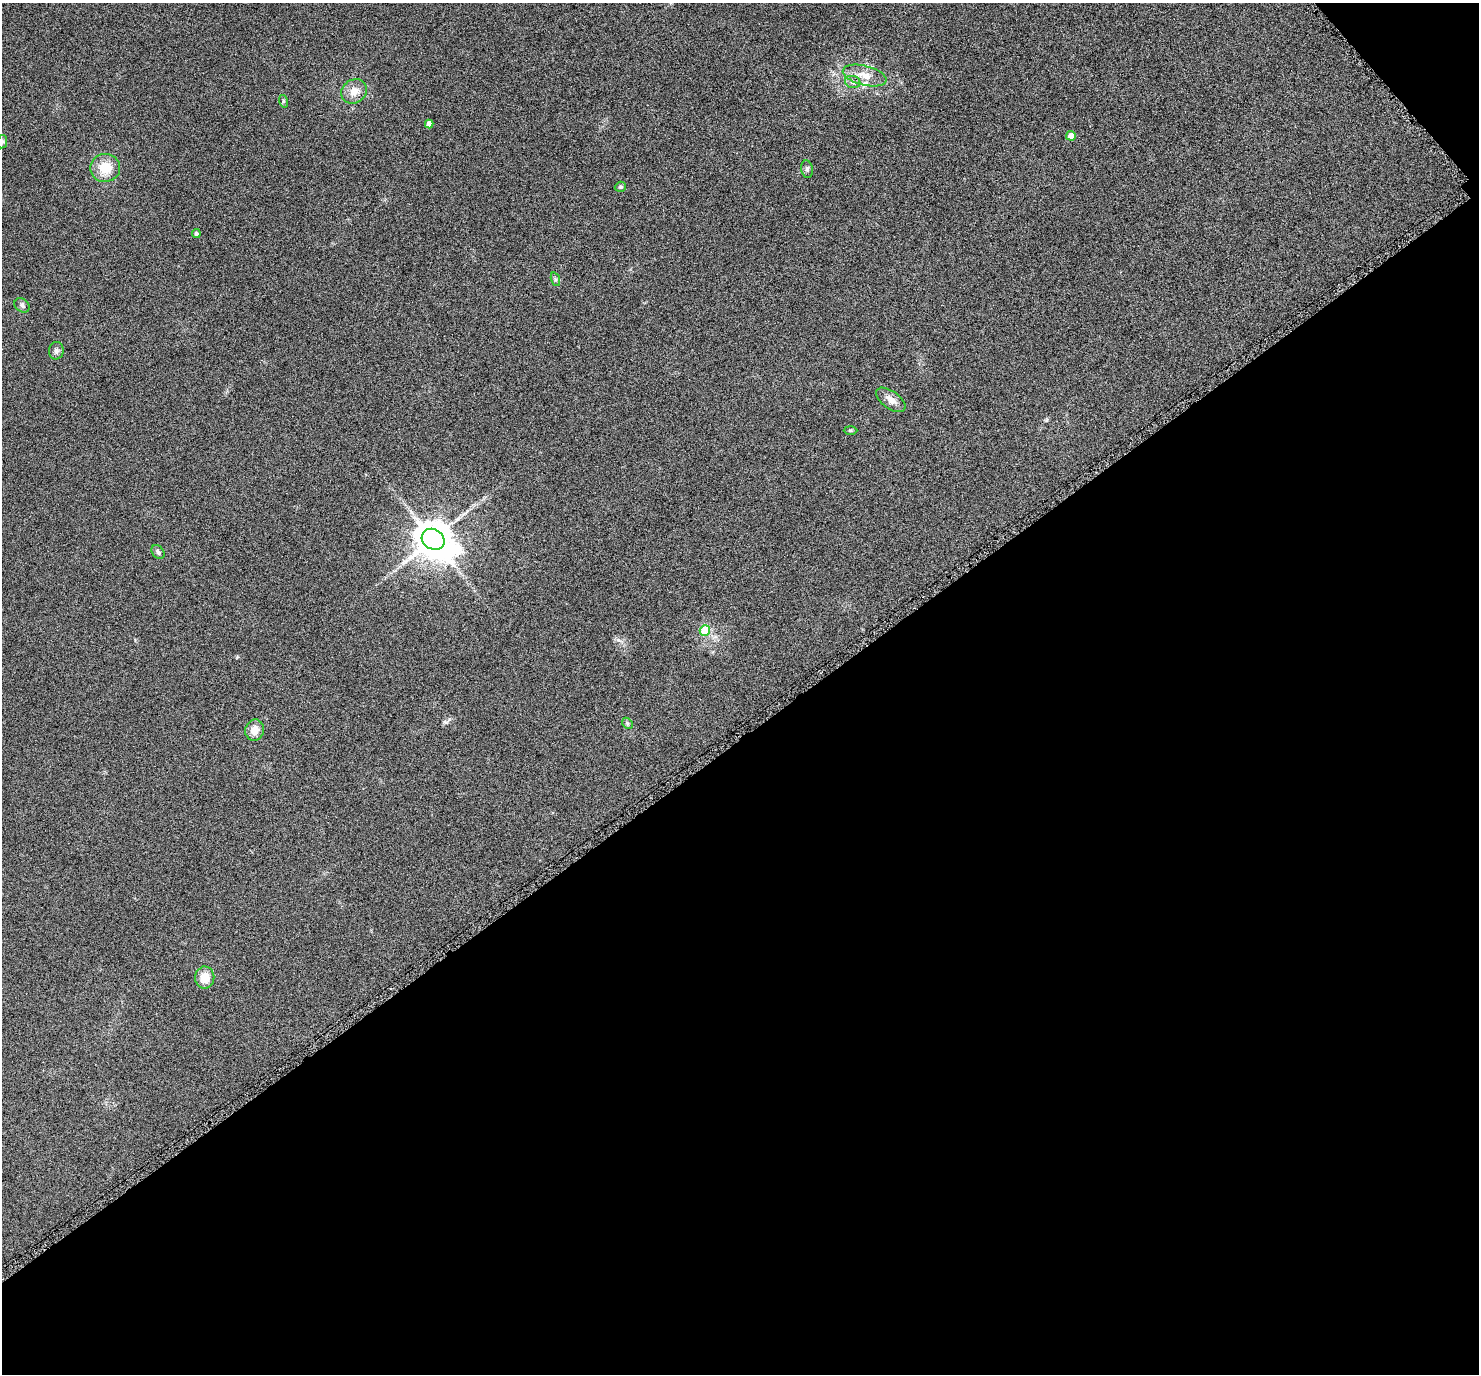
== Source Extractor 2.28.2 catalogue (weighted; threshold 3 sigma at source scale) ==
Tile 4 of 2 x 2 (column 2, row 2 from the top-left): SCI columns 1491-2967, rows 138-1509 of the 2976 x 2984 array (HDU 1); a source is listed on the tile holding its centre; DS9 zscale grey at full resolution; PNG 1481 x 1376 px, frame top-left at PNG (2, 3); each listed source drawn as its Kron ellipse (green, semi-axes under 4 px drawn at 4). Shown black and unused: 47% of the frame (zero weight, under 4 of 8 exposures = <1% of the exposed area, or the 3 px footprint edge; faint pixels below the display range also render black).
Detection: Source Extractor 2.28.2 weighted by HDU 2 'WHT'; one run over the whole footprint, this tile lists its part. Background 0.059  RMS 0.011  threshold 0.0467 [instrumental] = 3 sigma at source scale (4.09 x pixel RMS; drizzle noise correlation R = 1.36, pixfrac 0.8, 0.05/0.05 arcsec/px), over >= 5 px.
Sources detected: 23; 1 inside a brighter listed object's ellipse — not listed separately; the other 22 listed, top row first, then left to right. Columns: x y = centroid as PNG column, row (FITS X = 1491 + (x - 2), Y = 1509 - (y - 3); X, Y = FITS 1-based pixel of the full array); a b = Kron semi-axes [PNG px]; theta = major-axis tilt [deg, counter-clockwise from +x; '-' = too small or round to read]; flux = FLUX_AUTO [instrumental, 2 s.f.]
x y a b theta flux
865 75 22 10 -14 15
853 82 8 6 -16 3.1
354 91 13 11 33 11
283 101 6 4 -72 1.4
429 124 4 4 - 5.2
1071 136 5 4 - 9.3
2 142 7 5 79 1.7
105 168 15 14 - 22
807 169 9 5 -82 2.4
620 187 5 5 - 1.8
196 234 4 4 - 2.5
555 279 7 4 -72 1.9
22 305 8 6 -39 2.7
56 351 9 7 86 3.6
891 400 17 8 -35 8.4
850 430 7 4 0 1.5
433 539 12 10 -34 2800
158 552 7 5 -49 2.7
705 630 5 5 - 36
627 723 6 4 -46 1.6
255 730 11 9 75 10
205 977 11 9 83 16
Isophote crosses this tile's border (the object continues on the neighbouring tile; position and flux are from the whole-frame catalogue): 1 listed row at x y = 2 142